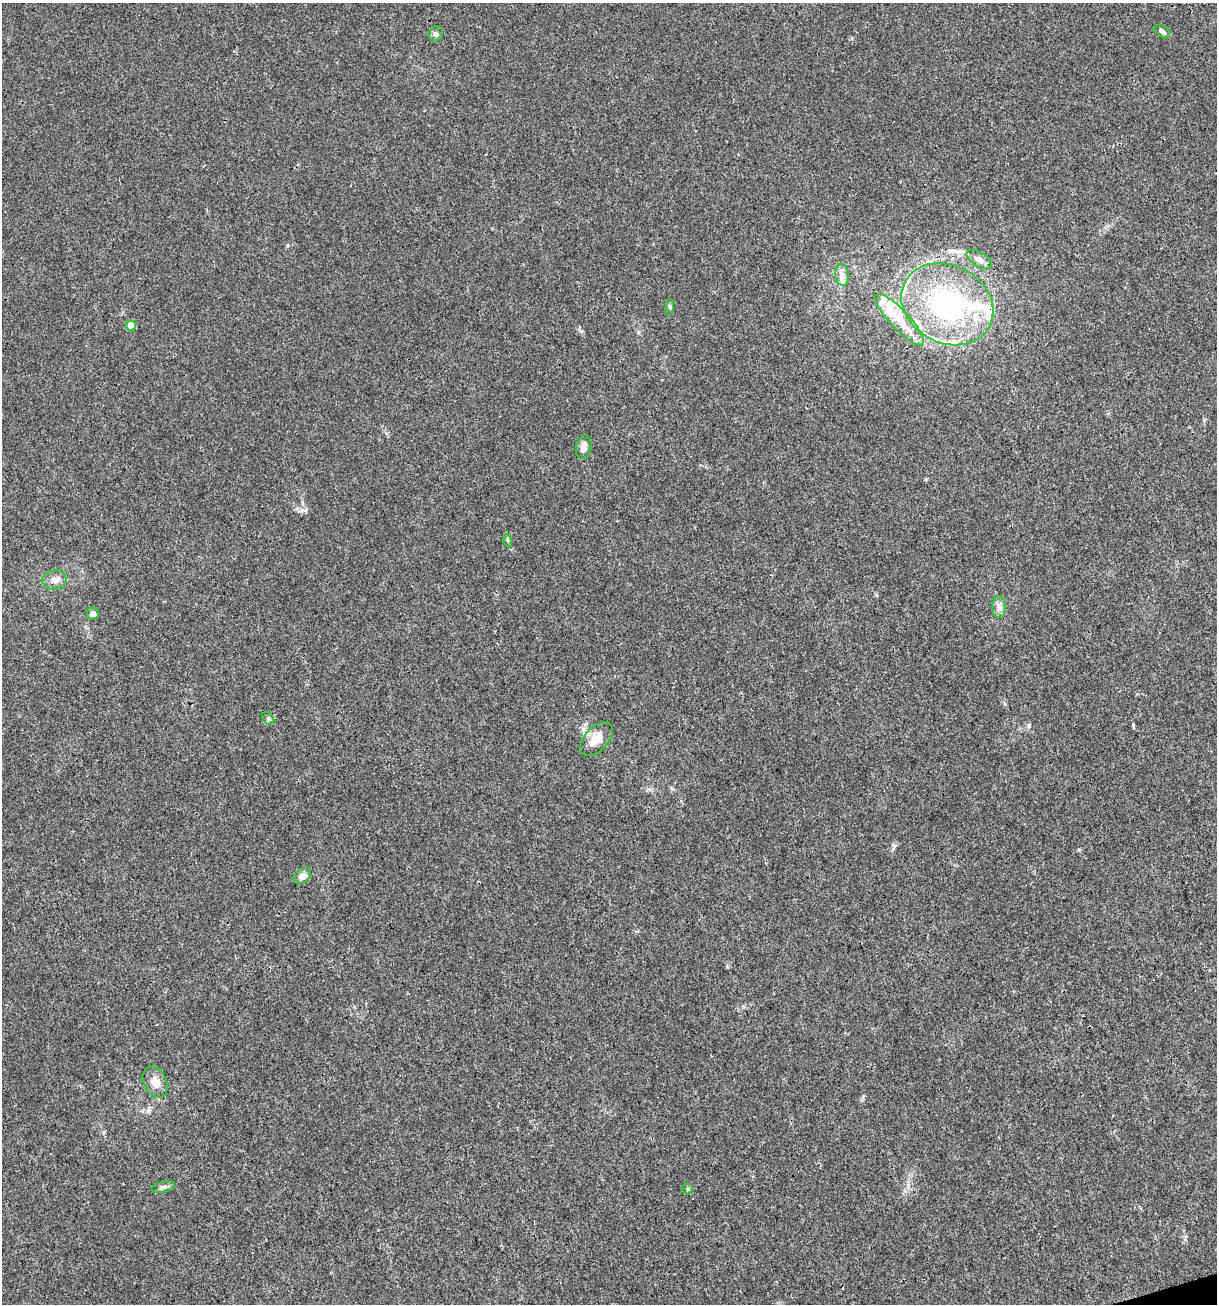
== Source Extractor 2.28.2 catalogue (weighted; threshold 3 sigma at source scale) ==
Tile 6 of 4 x 4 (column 2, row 2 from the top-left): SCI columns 1317-2531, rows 2603-3904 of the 5012 x 5207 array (HDU 1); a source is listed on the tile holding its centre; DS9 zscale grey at full resolution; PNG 1219 x 1306 px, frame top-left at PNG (2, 3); each listed source drawn as its Kron ellipse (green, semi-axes under 4 px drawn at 4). Shown black and unused: <1% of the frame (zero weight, under 3 of 4 exposures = <1% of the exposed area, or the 3 px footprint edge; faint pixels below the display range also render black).
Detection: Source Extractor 2.28.2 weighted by HDU 2 'WHT'; one run over the whole footprint, this tile lists its part. Background 0.00294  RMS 0.0027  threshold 0.0121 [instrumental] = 3 sigma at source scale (4.5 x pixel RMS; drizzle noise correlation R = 1.50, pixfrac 1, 0.0396/0.0396 arcsec/px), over >= 5 px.
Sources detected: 26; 7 inside a brighter listed object's ellipse — not listed separately; the other 19 listed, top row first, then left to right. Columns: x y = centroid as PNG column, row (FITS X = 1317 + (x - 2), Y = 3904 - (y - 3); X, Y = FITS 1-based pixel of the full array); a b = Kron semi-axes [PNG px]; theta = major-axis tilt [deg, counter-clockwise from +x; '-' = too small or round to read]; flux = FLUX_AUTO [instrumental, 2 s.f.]
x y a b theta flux
1162 31 8 5 -34 0.79
436 34 7 7 - 0.92
979 259 14 7 -31 1.8
842 275 11 7 -80 1.5
947 304 48 39 -29 48
670 307 8 4 82 0.41
900 320 34 9 -47 6.6
131 326 5 5 - 3.9
584 447 12 7 78 1.7
507 540 6 4 -71 0.37
54 580 12 9 6 1.8
999 607 11 7 -90 1.3
93 614 6 5 - 1.2
268 719 7 5 -49 0.51
597 739 20 11 46 4.4
302 876 9 7 35 2.2
155 1082 16 11 -63 2.9
163 1187 12 5 13 0.92
688 1189 5 5 - 0.36
Overlapping masked pixels (flux is a lower limit): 1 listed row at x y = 947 304
Unlisted compact peaks at least as high as the median listed source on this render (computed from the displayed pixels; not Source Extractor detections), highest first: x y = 1029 725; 1133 725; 926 479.